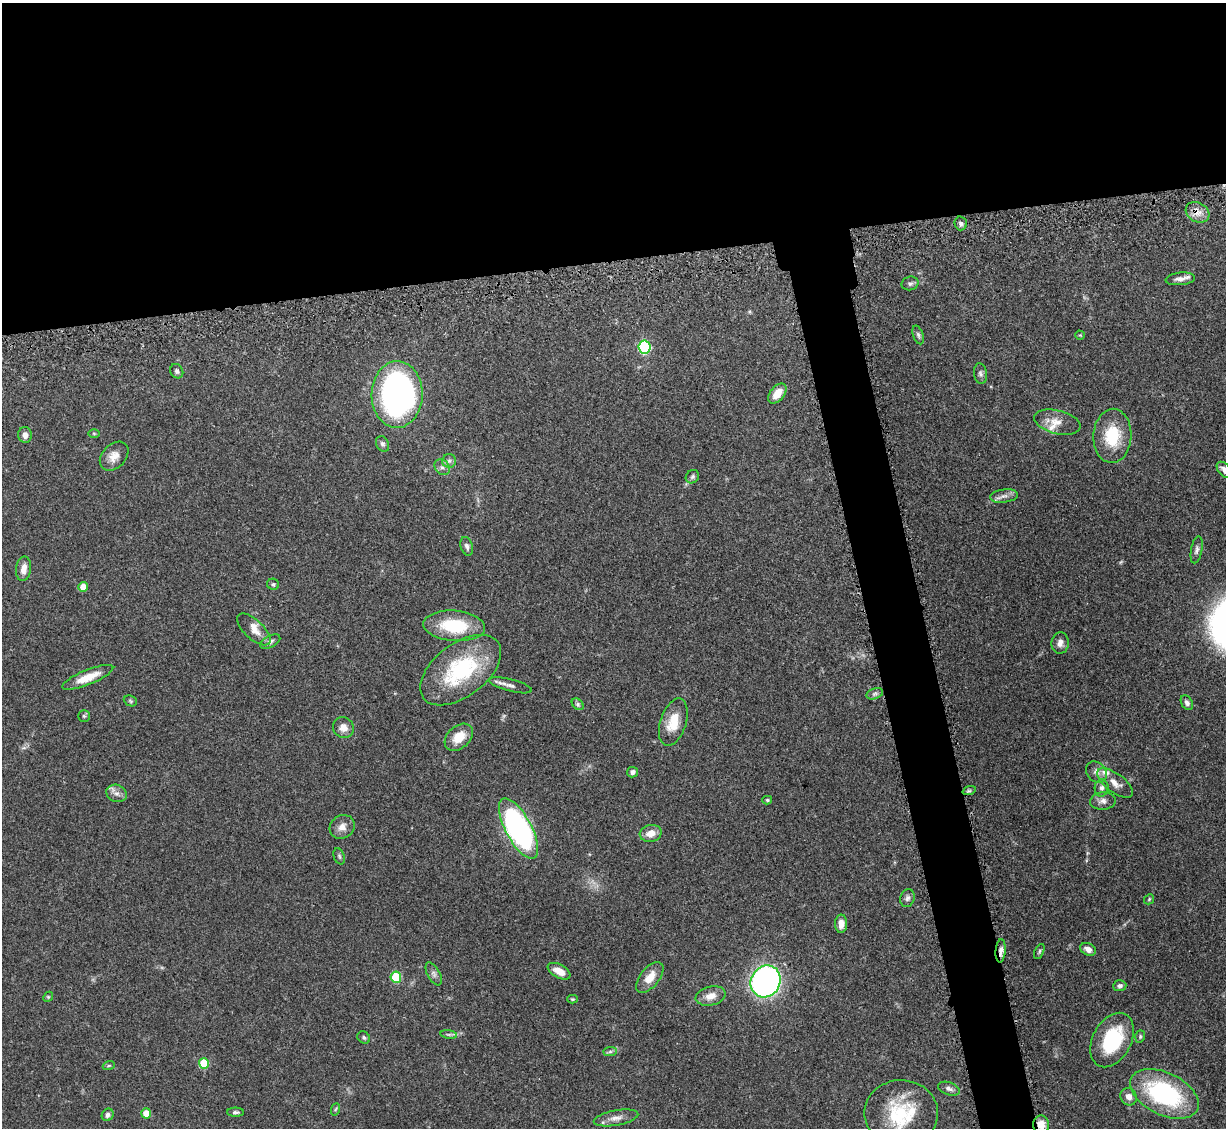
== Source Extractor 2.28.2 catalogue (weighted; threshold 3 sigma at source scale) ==
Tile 2 of 4 x 4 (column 2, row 1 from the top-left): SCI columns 1336-2559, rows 3587-4712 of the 5092 x 5004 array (HDU 1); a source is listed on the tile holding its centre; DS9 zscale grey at full resolution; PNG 1228 x 1130 px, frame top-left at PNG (2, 3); each listed source drawn as its Kron ellipse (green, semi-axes under 4 px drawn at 4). Shown black and unused: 27% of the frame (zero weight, under 3 of 5 exposures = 4% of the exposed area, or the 3 px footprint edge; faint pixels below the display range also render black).
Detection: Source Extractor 2.28.2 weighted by HDU 2 'WHT'; one run over the whole footprint, this tile lists its part. Background 0.0707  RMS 0.0033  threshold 0.0149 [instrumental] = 3 sigma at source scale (4.5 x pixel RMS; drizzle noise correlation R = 1.50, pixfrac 1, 0.05/0.05 arcsec/px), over >= 5 px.
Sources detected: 91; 1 too faint to see at this stretch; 1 inside a brighter object's white glare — neither listed nor drawn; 3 inside a brighter listed object's ellipse — not listed separately; the other 86 listed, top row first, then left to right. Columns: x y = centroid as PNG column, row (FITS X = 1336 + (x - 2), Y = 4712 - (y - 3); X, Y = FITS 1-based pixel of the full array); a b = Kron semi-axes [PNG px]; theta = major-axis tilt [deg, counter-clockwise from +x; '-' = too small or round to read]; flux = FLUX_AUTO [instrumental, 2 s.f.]
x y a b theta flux
1197 212 12 9 -29 3
961 223 7 6 - 0.89
1180 279 15 6 6 1.9
910 283 8 6 15 0.95
918 335 10 5 -72 0.84
1080 335 4 4 - 0.34
644 347 6 6 - 36
177 371 7 6 - 0.88
980 374 10 6 -81 0.97
397 394 33 25 88 120
777 394 11 7 51 4.2
1057 422 24 11 -14 4.1
94 433 6 4 -1 0.42
25 435 8 7 - 1.7
1112 436 27 19 87 13
382 444 8 6 -65 0.95
114 456 16 11 45 3.3
449 461 7 6 - 0.97
442 467 8 7 - 1.2
1225 470 10 6 -47 2
692 477 7 6 - 0.74
1004 496 14 6 7 1.7
467 546 9 6 -71 1.1
1197 550 14 5 79 1.2
24 569 12 7 83 2.8
273 584 6 5 - 0.61
83 587 5 5 - 4.1
454 626 31 15 -5 16
254 629 21 9 -42 3.1
270 642 11 5 29 0.98
1060 643 11 8 84 2
461 670 47 26 37 30
88 677 27 7 22 6
511 685 22 6 -14 1.9
875 694 8 5 19 0.86
130 701 7 5 -23 0.53
1187 703 8 5 -62 1
578 704 6 5 - 0.6
84 716 6 6 - 0.6
673 722 24 13 72 7.1
343 728 11 10 - 2.7
459 737 16 11 42 5.7
633 772 6 5 - 1.1
1096 772 12 9 -50 2
1115 783 21 9 -37 3.4
1102 788 9 7 85 1.3
969 791 7 4 18 0.55
116 793 10 8 -20 1.9
767 800 5 4 - 0.43
1103 801 13 8 5 1.9
342 827 13 11 35 2.5
518 828 33 13 -62 91
651 833 11 8 12 3.2
339 856 8 5 -71 0.67
907 898 9 7 72 1
1149 899 5 4 - 0.45
841 924 9 6 88 2.5
1088 949 8 6 -27 1.9
1001 951 11 5 85 1.7
1039 951 8 4 64 0.61
559 971 12 6 -28 3.3
434 974 12 6 -61 1.2
396 977 5 5 - 16
650 977 18 9 52 4.6
766 981 16 14 61 120
1120 986 7 5 5 1
711 996 15 9 13 3.5
48 997 5 4 - 0.42
572 999 5 4 - 0.43
449 1034 8 4 -8 0.66
1140 1036 6 4 72 0.53
364 1037 7 5 -39 0.65
1112 1040 29 19 62 22
610 1052 7 4 1 0.72
204 1063 5 5 - 14
109 1065 6 4 19 0.45
949 1089 11 6 -18 1.3
1164 1094 37 21 -26 44
1129 1097 9 8 - 2.1
336 1109 6 4 70 0.44
235 1112 8 4 0 0.73
146 1113 5 5 - 4.8
901 1113 37 33 -1 20
108 1115 6 5 - 1.1
616 1118 22 7 10 2.8
1041 1124 9 8 - 3.6
Overlapping masked pixels (flux is a lower limit): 3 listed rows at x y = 1197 212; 1001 951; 1041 1124
Isophote crosses this tile's border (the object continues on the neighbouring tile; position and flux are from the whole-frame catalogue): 2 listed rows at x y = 1225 470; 901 1113